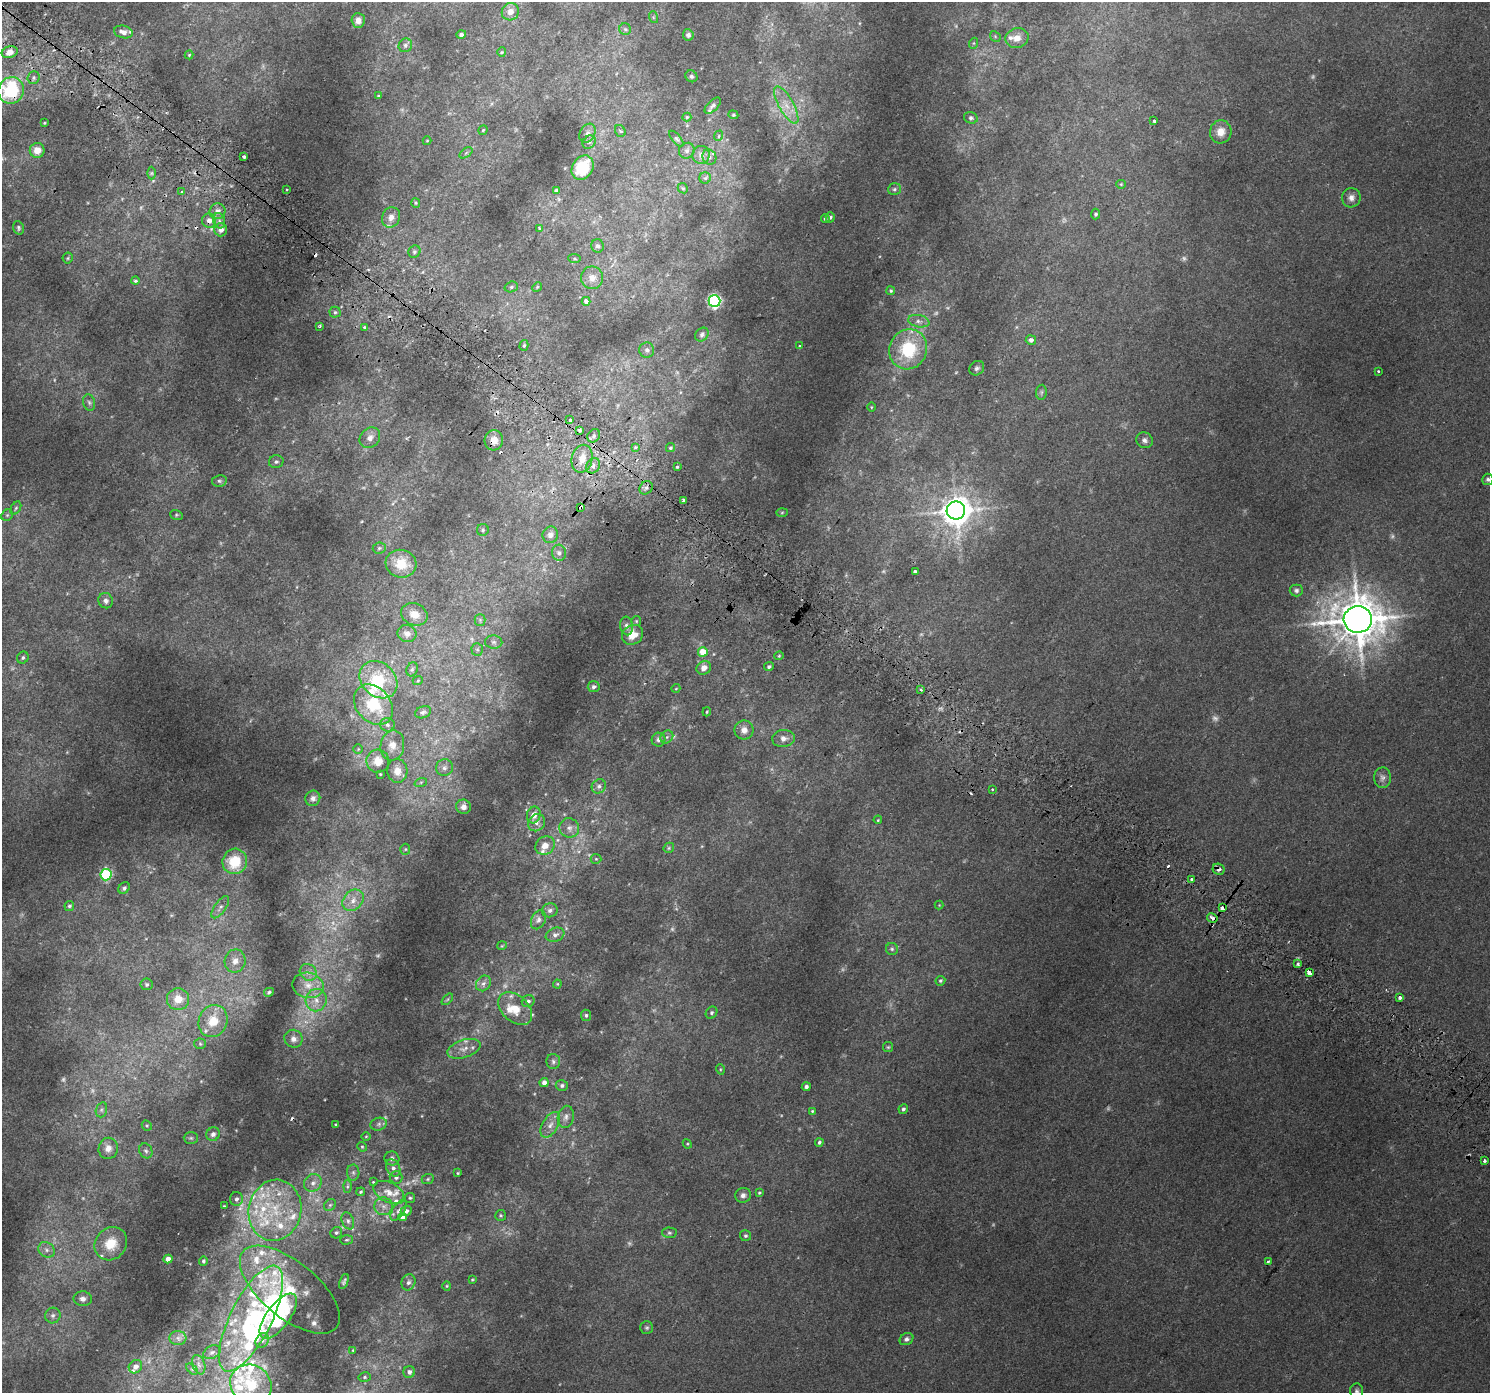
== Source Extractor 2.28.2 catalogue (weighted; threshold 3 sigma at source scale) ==
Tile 11 of 4 x 4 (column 3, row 3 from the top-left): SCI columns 3030-4517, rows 1696-3086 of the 6070 x 6105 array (HDU 1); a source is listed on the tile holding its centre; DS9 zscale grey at full resolution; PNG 1492 x 1395 px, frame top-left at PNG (2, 2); each listed source drawn as its Kron ellipse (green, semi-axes under 4 px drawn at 4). Shown black and unused: <1% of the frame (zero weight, under 2 of 3 exposures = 3% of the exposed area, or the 3 px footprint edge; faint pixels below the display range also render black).
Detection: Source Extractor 2.28.2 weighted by HDU 2 'WHT'; one run over the whole footprint, this tile lists its part. Background 0.0209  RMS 0.0081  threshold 0.0366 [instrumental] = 3 sigma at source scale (4.5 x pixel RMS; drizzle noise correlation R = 1.50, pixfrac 1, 0.0396/0.0396 arcsec/px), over >= 5 px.
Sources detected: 360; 32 too faint to see at this stretch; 2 inside a brighter object's white glare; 8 cosmic-ray / hot-pixel residue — neither listed nor drawn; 38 inside a brighter listed object's ellipse — not listed separately; the other 280 listed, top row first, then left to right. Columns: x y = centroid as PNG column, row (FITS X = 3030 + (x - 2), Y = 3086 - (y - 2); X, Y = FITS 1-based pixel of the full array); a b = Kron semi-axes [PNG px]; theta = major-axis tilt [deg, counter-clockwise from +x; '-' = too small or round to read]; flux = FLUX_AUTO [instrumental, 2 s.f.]
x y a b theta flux
510 12 9 8 - 4.9
653 17 6 4 -72 0.85
358 20 7 6 - 4.1
625 29 6 5 - 1.4
123 32 9 6 -13 5
461 34 5 4 - 1.7
688 35 6 5 - 1.8
995 36 6 4 -47 0.97
1017 38 11 10 - 6.8
974 43 5 3 - 0.68
405 45 7 6 - 2.2
10 52 8 5 17 4.2
502 52 4 4 - 0.79
189 55 4 4 - 0.78
691 76 6 5 - 1.4
34 78 6 6 - 1.5
11 90 13 12 - 44
378 96 3 3 - 0.67
786 105 21 7 -61 9.7
713 106 10 5 45 2.1
733 115 5 4 - 0.99
687 117 4 4 - 0.84
971 118 7 5 -15 1.6
1154 121 4 3 - 2
44 123 3 2 - 0.53
483 130 5 4 - 0.84
620 131 6 5 - 1.7
1221 132 12 10 75 7.4
587 133 10 7 58 3
718 136 5 3 - 0.75
676 139 10 4 -50 1.4
427 141 4 4 - 0.68
589 142 7 6 - 1.8
37 150 7 7 - 5.9
687 151 8 7 - 2.4
466 153 7 4 37 1.2
701 155 9 9 - 3.7
244 157 3 3 - 3.8
709 157 8 7 - 2.4
583 168 13 10 55 29
152 173 6 4 90 1.1
705 178 6 5 - 1.5
1121 184 5 4 - 0.74
683 188 5 4 - 0.92
286 189 2 2 - 0.82
894 189 6 6 - 1.6
556 190 4 3 - 1.1
182 192 3 3 - 1.3
1351 198 10 9 - 3.9
416 203 5 4 - 0.82
218 211 8 8 - 5
1096 214 5 4 - 1.6
391 217 10 9 - 4.6
830 217 5 4 - 1.4
825 219 4 4 - 1.3
209 221 7 7 - 5.1
219 221 8 6 -71 2.4
18 228 7 5 -73 1.3
539 228 3 3 - 1.2
221 230 7 6 - 5.1
598 246 6 6 - 1.9
414 252 6 5 - 1.3
68 258 5 5 - 1.1
574 259 6 4 -6 1.1
592 278 11 11 - 6
135 281 4 4 - 2.7
511 287 7 5 17 1.5
537 287 5 4 - 0.81
891 291 4 4 - 1.1
586 301 4 4 - 3.2
714 301 6 6 - 160
335 312 5 5 - 1.6
919 321 11 6 -11 3.1
320 326 3 3 - 0.88
365 328 3 3 - 4.3
702 335 7 6 - 2
1031 340 5 4 - 3.3
524 345 5 4 - 1.1
799 346 3 2 - 1.3
908 349 20 18 67 38
647 350 7 7 - 2.4
977 368 8 6 40 2
1378 371 3 2 - 0.8
1041 392 7 5 82 1.3
89 402 8 6 -73 2.1
871 407 5 3 - 0.62
570 420 3 3 - 7.1
580 430 3 3 - 3.5
594 436 7 6 - 1.9
370 438 11 9 46 5.3
494 440 10 9 - 6.4
1144 440 8 7 - 2.6
635 447 4 3 - 0.84
670 448 5 4 - 0.97
582 459 14 10 77 8.2
276 462 7 6 - 1.8
593 466 8 6 56 2.5
677 467 4 4 - 0.89
1488 479 5 5 - 1.7
219 481 7 5 10 1.5
646 488 7 6 - 2.3
684 500 3 3 - 4.2
581 507 4 3 - 4.5
16 508 7 4 60 1.3
956 511 9 9 - 1200
782 512 5 3 - 0.7
7 515 6 5 - 1.2
176 515 6 5 - 1.1
483 530 6 6 - 1.3
550 535 8 7 - 3.2
379 548 6 5 - 1.4
559 553 8 7 - 2.3
401 564 16 14 -16 17
915 572 3 3 - 10
1296 590 7 6 - 1.9
106 601 8 7 - 2.5
414 614 13 11 -23 7.3
1358 619 14 13 - 2600
480 620 5 5 - 1.2
636 621 5 5 - 0.89
627 626 9 6 -81 3.2
407 634 9 8 - 3.9
632 635 11 9 35 11
494 642 9 6 -2 2.3
477 649 6 5 - 1.5
703 652 5 5 - 14
779 656 4 4 - 0.77
23 658 6 5 - 1.5
769 667 5 4 - 1.3
704 668 7 6 - 5.4
412 669 7 5 68 1.2
378 680 21 16 -43 28
418 680 5 3 - 0.61
594 687 6 5 - 2.1
676 688 4 3 - 0.54
921 690 3 3 - 4
373 705 22 17 -48 31
423 712 8 5 21 2
707 712 4 3 - 0.82
387 725 7 7 - 2.1
744 730 9 9 - 4.9
667 737 7 5 46 1.7
783 738 11 8 6 4.2
659 740 7 7 - 2.9
392 746 15 12 79 8.5
358 749 4 4 - 0.76
378 761 11 11 - 11
444 768 8 8 - 3.2
397 771 12 10 -85 8.3
380 774 3 3 - 0.67
1383 778 10 8 89 3.3
421 782 6 4 19 1.2
599 786 7 6 - 2.3
992 789 3 3 - 0.75
313 798 8 7 - 2.6
463 807 7 7 - 3.7
534 815 8 6 73 6
878 820 4 3 - 0.64
536 823 9 8 - 4
569 828 10 9 - 4.4
545 845 10 8 37 7.2
669 848 5 4 - 1
405 849 5 5 - 0.94
596 859 5 5 - 1.1
235 861 13 12 - 25
1219 869 6 5 - 2.8
106 875 5 5 - 74
1191 879 3 3 - 1.7
124 888 6 5 - 1.6
353 900 12 9 48 6.2
939 905 4 4 - 0.64
69 906 5 5 - 1.5
220 907 13 5 54 2.8
1222 908 4 3 - 6.1
550 910 8 7 - 2.5
1212 918 5 3 - 3.6
538 920 10 7 65 2.7
555 935 9 6 21 3
502 946 5 4 - 0.7
892 949 6 6 - 1.6
235 961 11 10 - 6
1298 964 4 4 - 2
308 972 9 8 - 3.7
1309 973 4 3 - 17
940 981 5 4 - 1.1
483 983 8 6 51 2.9
147 984 6 6 - 1.5
557 984 4 4 - 0.7
308 985 15 12 -12 10
269 992 5 4 - 1.1
1400 997 3 3 - 9.7
178 999 11 11 - 10
447 999 7 4 46 1.1
316 1000 11 10 - 7.1
528 1001 6 6 - 2.1
515 1009 19 13 -42 14
711 1013 6 5 - 1.6
586 1015 6 5 - 1.5
213 1021 16 14 66 14
293 1039 9 8 - 4.3
200 1044 5 5 - 1.1
888 1047 5 5 - 1
464 1049 17 9 18 6.3
553 1061 7 7 - 2
720 1069 5 3 - 0.74
544 1082 4 4 - 3.3
562 1085 6 5 - 1.9
806 1087 4 4 - 2
903 1109 5 4 - 1.8
101 1110 8 5 73 2
812 1111 4 4 - 0.81
566 1117 11 8 78 3.6
336 1124 3 3 - 0.71
379 1124 8 6 17 2.1
147 1125 5 4 - 0.93
550 1125 14 8 60 5.3
213 1134 7 6 - 2.8
366 1136 5 3 - 0.65
191 1138 7 6 - 1.4
819 1142 4 4 - 1.4
687 1144 5 4 - 0.79
362 1147 5 4 - 0.9
108 1148 11 9 77 6
146 1151 8 6 -62 1.8
392 1158 7 7 - 2.4
1484 1161 3 3 - 2.4
393 1168 9 6 -61 3.1
353 1172 8 6 -89 2
458 1173 3 3 - 0.7
396 1177 6 6 - 2.3
428 1179 6 5 - 1.2
373 1182 3 3 - 0.61
313 1183 9 8 - 4.3
347 1186 6 4 89 1.4
361 1192 4 4 - 0.98
389 1192 16 10 -27 8.2
759 1193 3 3 - 0.85
743 1195 8 7 - 2.7
410 1198 5 5 - 1.1
236 1199 7 6 - 2.4
330 1205 6 5 - 1.5
224 1206 3 3 - 0.65
383 1206 9 9 - 4
275 1210 31 26 78 48
398 1210 12 6 57 2.8
406 1211 5 5 - 2.8
501 1215 5 5 - 1.1
403 1217 4 4 - 4.6
348 1221 9 6 -68 2.4
336 1233 6 5 - 1.5
669 1233 7 5 -2 1.5
745 1236 5 5 - 1.3
347 1240 6 4 3 1
111 1244 17 15 49 18
47 1250 9 7 -33 3.2
168 1259 4 4 - 5.6
203 1261 5 4 - 1.2
1268 1262 3 3 - 4.8
472 1279 3 3 - 0.66
344 1281 8 3 68 1.4
408 1282 8 6 68 2.7
447 1286 4 4 - 0.77
290 1290 60 28 -39 42
83 1299 9 7 -2 3.1
53 1315 8 7 - 2.3
278 1316 27 11 53 48
251 1319 58 20 63 80
647 1328 6 6 - 1.4
178 1338 8 7 - 3
906 1339 7 5 32 2.3
262 1341 8 6 57 2.2
353 1350 4 4 - 0.74
212 1352 9 6 27 2.2
199 1365 10 6 -71 2.7
135 1367 7 6 - 4.4
192 1369 7 4 -44 1.1
409 1372 6 6 - 2.8
365 1377 6 5 - 1.2
251 1384 21 19 -35 23
1357 1391 8 6 -87 2.1
Overlapping masked pixels (flux is a lower limit): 7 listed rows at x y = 11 90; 209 221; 494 440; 581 507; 1219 869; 1222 908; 1212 918
Isophote crosses this tile's border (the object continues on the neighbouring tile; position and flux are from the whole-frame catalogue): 2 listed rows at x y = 251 1384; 1357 1391